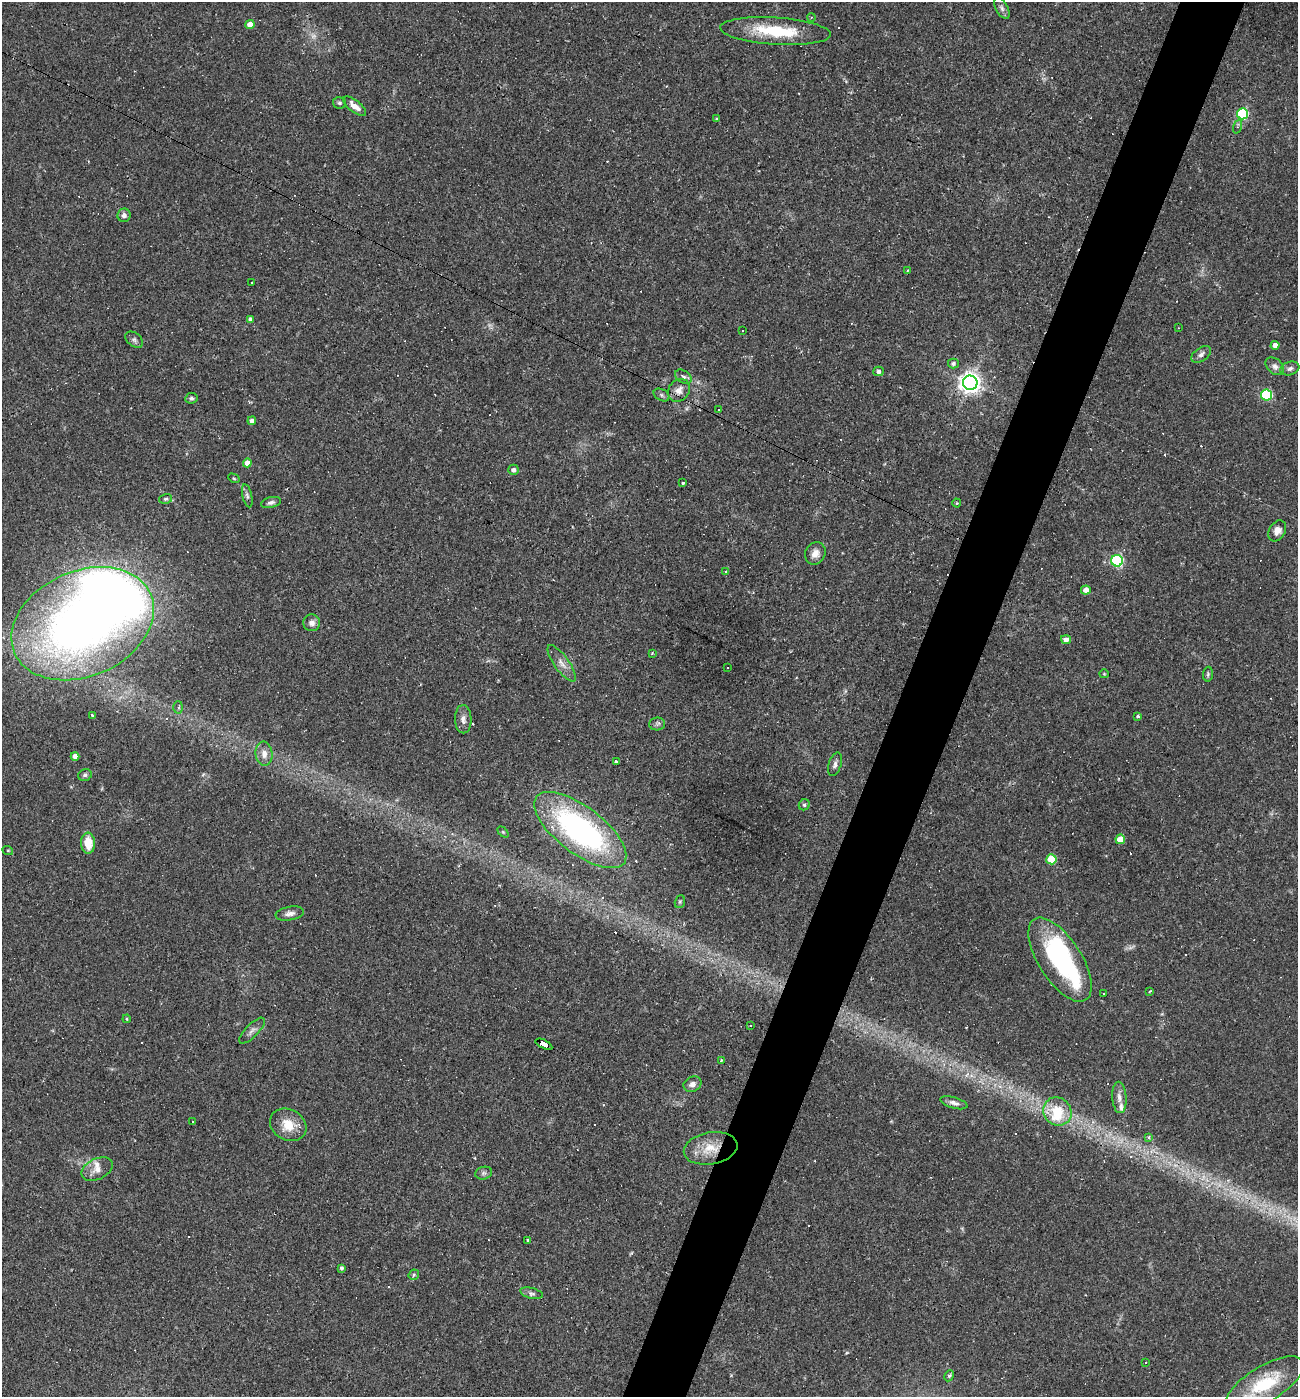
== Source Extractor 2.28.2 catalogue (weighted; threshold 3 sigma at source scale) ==
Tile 10 of 4 x 4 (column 2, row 3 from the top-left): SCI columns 1567-2862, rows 1396-2790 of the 5591 x 5579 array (HDU 1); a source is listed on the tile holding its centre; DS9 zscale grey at full resolution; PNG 1300 x 1399 px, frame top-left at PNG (2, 2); each listed source drawn as its Kron ellipse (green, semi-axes under 4 px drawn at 4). Shown black and unused: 5% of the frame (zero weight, under 2 of 3 exposures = <1% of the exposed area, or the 3 px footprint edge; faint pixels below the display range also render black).
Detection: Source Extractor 2.28.2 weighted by HDU 2 'WHT'; one run over the whole footprint, this tile lists its part. Background 0.0501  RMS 0.0055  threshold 0.025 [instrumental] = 3 sigma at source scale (4.5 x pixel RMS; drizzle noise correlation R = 1.50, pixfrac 1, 0.05/0.05 arcsec/px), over >= 5 px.
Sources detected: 145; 4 too faint to see at this stretch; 3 inside a brighter object's white glare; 40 cosmic-ray / hot-pixel residue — neither listed nor drawn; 3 inside a brighter listed object's ellipse — not listed separately; the other 95 listed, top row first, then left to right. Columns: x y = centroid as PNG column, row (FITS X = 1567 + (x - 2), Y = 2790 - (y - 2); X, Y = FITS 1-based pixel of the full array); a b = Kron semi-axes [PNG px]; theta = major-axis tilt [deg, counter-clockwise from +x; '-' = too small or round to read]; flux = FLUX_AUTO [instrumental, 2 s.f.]
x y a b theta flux
1002 8 12 6 -61 2
811 17 4 3 - 0.44
250 25 4 4 - 6.3
775 31 55 13 -4 30
339 103 6 5 - 1.1
355 106 14 6 -38 4.9
1242 114 5 5 - 53
717 119 4 3 - 0.7
1237 127 7 4 72 1
124 215 7 6 - 2.3
907 271 3 3 - 0.62
252 282 2 2 - 0.5
250 319 4 4 - 2
1179 328 3 2 - 0.34
743 331 3 3 - 1.2
134 340 10 6 -38 1.5
1275 345 4 4 - 4.2
1201 354 11 6 34 2
953 363 5 5 - 1.5
1275 366 10 7 -40 2.5
1290 369 10 6 20 1.9
878 371 5 5 - 1.6
683 377 9 6 -33 1.8
970 383 7 7 - 400
679 390 12 10 52 4.4
661 395 8 5 -28 1.4
1266 395 5 5 - 51
191 398 6 5 - 1.3
719 409 3 3 - 5.1
252 421 4 4 - 2.1
247 463 4 4 - 5
513 470 5 5 - 2.2
234 478 6 4 -30 0.66
683 483 3 3 - 0.93
247 496 12 4 -76 1.6
165 499 6 4 15 0.91
271 502 10 5 13 1.7
957 503 4 4 - 0.59
1277 531 11 8 59 3.7
815 553 12 10 63 4.1
1117 561 6 5 - 82
726 572 3 3 - 3.6
1086 590 4 4 - 4.4
312 623 8 8 - 2.9
83 624 74 52 24 440
1066 640 5 4 - 3.2
652 653 3 3 - 0.57
562 663 21 7 -54 4.4
727 667 3 2 - 0.57
1104 674 4 4 - 0.55
1208 674 7 5 88 1
178 707 6 5 - 1
92 715 3 3 - 0.73
1138 716 4 3 - 1.3
463 719 14 8 -88 3.4
657 724 8 6 2 1.5
264 754 12 8 -84 4.2
75 756 4 4 - 4.8
616 762 3 3 - 0.97
835 764 12 6 73 2.1
85 775 7 5 17 1.3
804 805 6 5 - 1.3
580 830 55 23 -37 130
503 832 6 4 -45 0.65
1120 839 5 5 - 12
88 843 10 7 -85 11
8 851 5 3 - 0.57
1051 859 5 5 - 23
680 902 6 5 - 0.81
290 913 14 7 9 2.9
1060 960 48 21 -57 74
1150 991 4 2 - 0.54
1104 993 3 3 - 2.2
127 1019 4 4 - 0.59
750 1026 2 2 - 0.44
252 1031 17 6 45 2.7
544 1044 9 4 -26 72
721 1060 3 2 - 0.87
692 1084 9 7 24 3
1119 1097 16 7 -86 3.8
954 1103 14 5 -16 2.4
1057 1111 15 13 -42 22
193 1122 3 2 - 0.97
288 1125 19 15 -30 11
1149 1137 4 4 - 1.2
711 1148 27 16 9 15
97 1169 17 10 26 5.3
484 1173 8 6 15 1.5
528 1240 4 4 - 0.74
341 1268 4 3 - 1.3
414 1275 5 4 - 0.95
532 1293 11 5 -15 1.8
1145 1363 2 2 - 0.47
949 1376 6 4 62 0.86
1265 1384 45 18 31 32
Overlapping masked pixels (flux is a lower limit): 2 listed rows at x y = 544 1044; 711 1148
Isophote crosses this tile's border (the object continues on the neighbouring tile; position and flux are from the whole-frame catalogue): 1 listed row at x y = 1265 1384